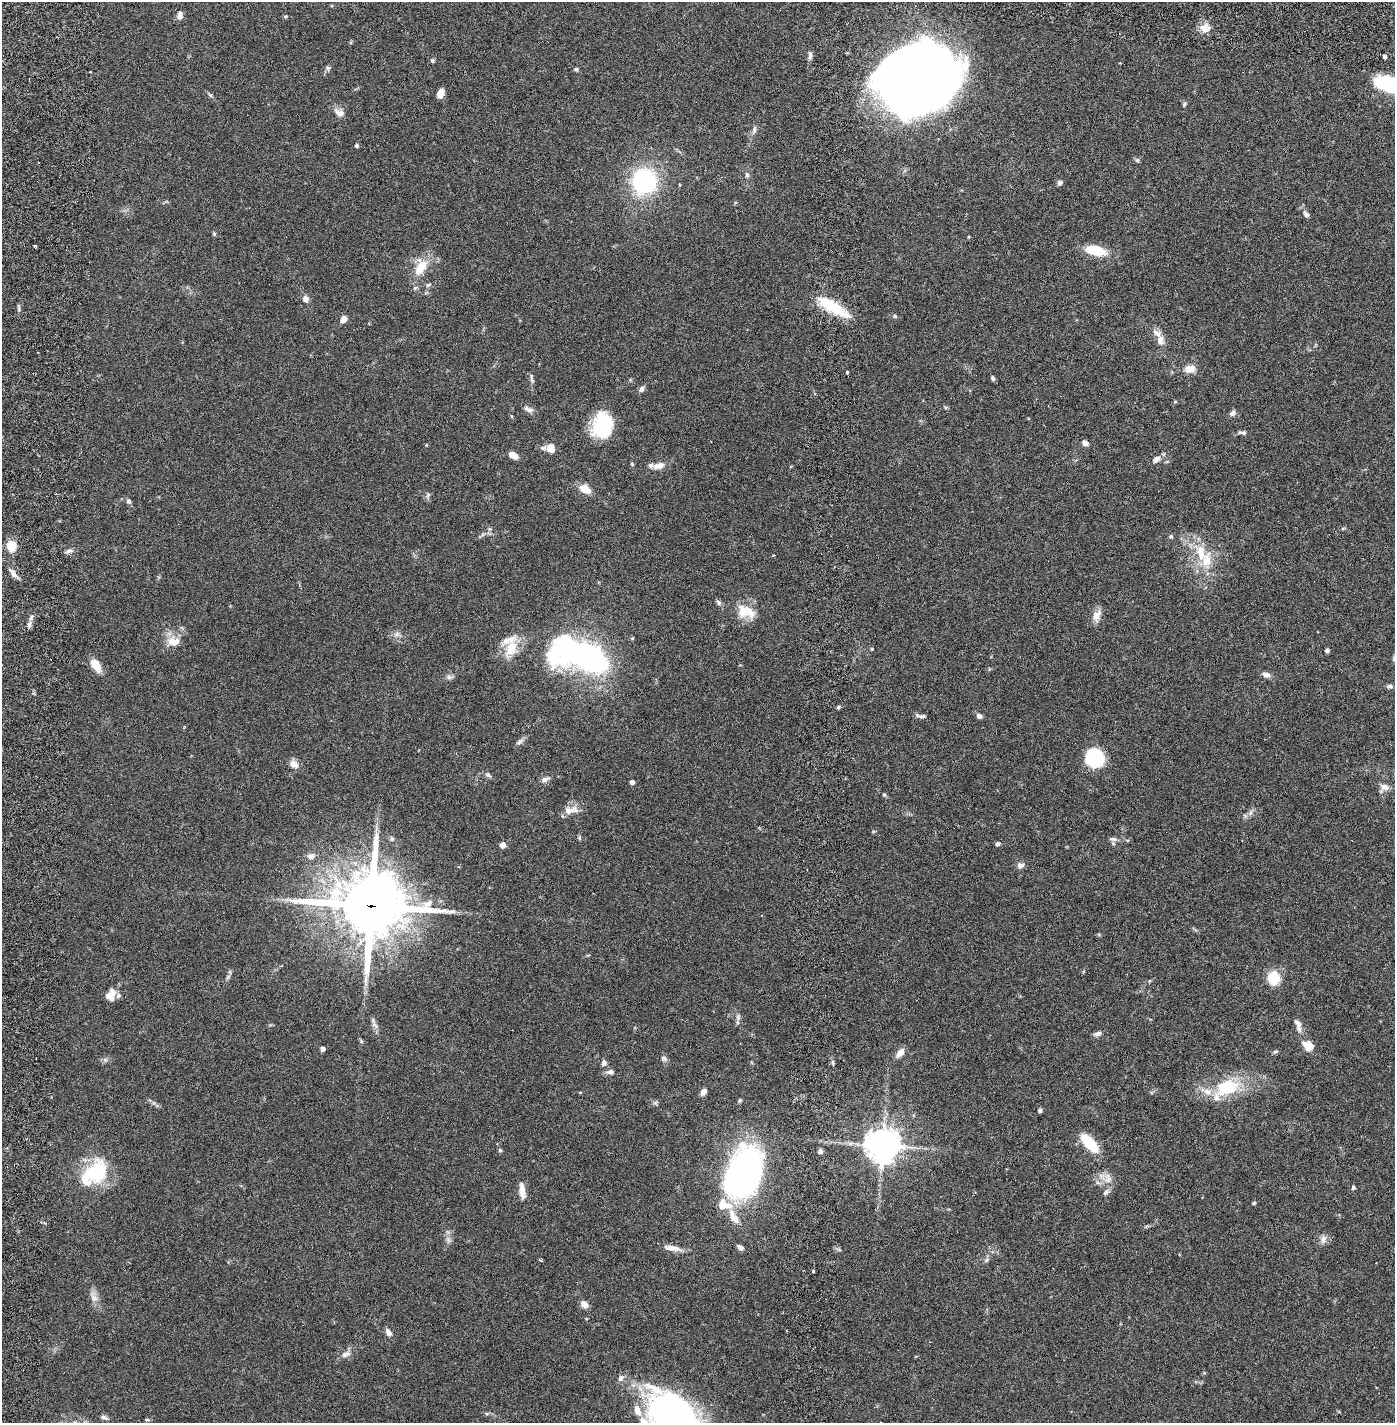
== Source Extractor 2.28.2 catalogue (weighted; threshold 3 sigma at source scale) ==
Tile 6 of 4 x 4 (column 2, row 2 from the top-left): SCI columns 1497-2889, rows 2931-4351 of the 5890 x 5857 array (HDU 1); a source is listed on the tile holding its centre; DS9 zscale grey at full resolution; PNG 1397 x 1425 px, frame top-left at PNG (2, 2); no overlay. Shown black and unused: <1% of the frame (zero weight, under 2 of 6 exposures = <1% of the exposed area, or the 3 px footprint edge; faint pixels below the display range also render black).
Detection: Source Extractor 2.28.2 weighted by HDU 2 'WHT'; one run over the whole footprint, this tile lists its part. Background 0.041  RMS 0.004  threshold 0.0163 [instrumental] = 3 sigma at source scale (4.09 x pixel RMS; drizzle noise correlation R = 1.36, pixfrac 0.8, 0.05/0.05 arcsec/px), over >= 5 px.
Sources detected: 160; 2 inside a brighter object's white glare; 2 cosmic-ray / hot-pixel residue — not listed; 13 inside a brighter listed object's ellipse — not listed separately; the other 143 listed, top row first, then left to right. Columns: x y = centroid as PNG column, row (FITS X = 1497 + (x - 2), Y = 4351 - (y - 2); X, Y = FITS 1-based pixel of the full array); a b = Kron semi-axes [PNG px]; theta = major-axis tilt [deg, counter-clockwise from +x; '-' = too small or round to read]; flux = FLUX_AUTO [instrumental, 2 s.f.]
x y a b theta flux
180 15 10 6 85 1.2
285 16 6 3 -18 0.27
1204 27 16 8 27 2
810 55 12 5 -88 0.74
1384 57 4 4 - 0.47
432 61 6 5 - 0.4
328 68 7 6 - 0.52
576 69 6 5 - 0.4
91 72 3 2 - 0.48
918 78 59 53 37 340
1388 84 26 13 -20 17
440 93 9 6 67 2
210 95 7 4 -44 0.4
1184 104 7 4 60 0.42
339 113 15 8 -30 1.5
754 130 11 5 77 0.68
357 145 4 4 - 0.44
1137 160 7 4 -19 0.34
747 175 7 5 -89 0.46
644 181 23 23 - 26
1060 183 6 6 - 0.69
1306 214 8 5 -58 0.85
214 234 6 4 -71 0.33
968 237 4 3 - 0.22
35 246 3 2 - 0.43
1095 250 19 8 -12 8.1
421 267 16 10 64 5.2
428 285 8 5 30 0.42
305 299 8 7 - 1.2
833 307 40 11 -31 9.7
895 316 6 5 - 0.36
343 319 8 6 54 1.4
1160 340 13 9 -90 1.9
1189 369 12 8 2 2.4
847 372 3 3 - 0.34
531 376 9 3 85 0.46
993 378 6 5 - 0.49
641 389 8 6 52 0.78
946 407 5 5 - 0.3
529 409 12 6 -23 1.1
1233 413 8 6 35 0.79
511 416 5 3 - 0.2
602 426 23 18 77 16
1242 432 11 5 -6 0.65
1085 443 6 5 - 1.1
551 448 9 8 - 2.9
513 455 8 5 -35 2.4
1156 459 10 7 35 1.3
632 464 5 4 - 0.27
659 466 16 8 12 1.8
585 489 12 7 -31 3.4
428 495 8 4 54 0.46
129 501 7 6 - 0.56
1343 528 6 4 20 0.28
489 529 6 5 - 0.44
1171 536 5 5 - 0.38
11 546 8 7 - 6
69 551 9 5 16 0.7
1201 553 32 15 -73 7.1
13 574 13 6 -49 1.2
718 602 8 6 -52 0.55
743 611 21 16 -64 4.2
1096 616 15 10 70 2.2
29 625 11 6 77 0.88
397 634 8 6 -45 0.75
173 641 18 13 -7 3
511 648 25 14 68 5.4
872 649 4 3 - 0.22
1327 650 5 5 - 0.48
587 657 46 18 -15 87
96 665 17 10 -54 2.8
1266 675 11 7 -17 1
449 677 10 5 -3 0.7
1390 686 9 5 -7 0.55
839 707 6 4 88 0.3
921 716 13 4 -7 0.77
979 716 6 5 - 0.85
520 741 11 5 42 0.73
1095 757 17 16 - 17
294 764 12 9 -36 1.6
488 775 9 6 -35 0.62
545 779 11 6 28 0.85
632 782 4 4 - 1.1
1384 787 12 10 28 1.5
884 795 5 4 - 0.3
568 811 12 9 7 1.8
1250 813 7 4 71 0.55
579 838 8 4 -82 0.33
1113 839 12 6 -4 0.88
998 844 5 5 - 0.64
503 845 7 6 - 0.9
311 856 10 8 4 1.1
1021 865 9 6 3 1
371 906 23 21 -5 1700
228 977 9 3 45 0.41
1274 978 11 10 - 7.2
108 996 13 11 -63 1.9
738 1017 8 6 -89 0.62
1298 1024 14 7 -54 1.3
375 1025 12 6 -44 0.89
1098 1034 11 5 14 0.8
1308 1045 13 9 -28 2.9
322 1049 4 4 - 1.2
1275 1052 6 4 19 0.34
900 1053 13 7 50 1.6
664 1058 9 7 -22 0.64
105 1060 7 4 -19 0.48
833 1062 6 4 -89 0.41
604 1063 6 5 - 0.97
610 1072 8 6 6 0.89
1226 1087 35 22 17 12
703 1092 8 6 55 1.1
740 1100 5 4 - 0.37
655 1103 7 4 19 0.44
1040 1110 5 5 - 0.44
1090 1143 23 9 -49 7.8
882 1145 10 10 - 420
500 1150 5 5 - 0.34
820 1151 5 5 - 0.65
96 1172 31 24 44 14
743 1173 34 22 68 130
1108 1180 11 9 71 1.7
1353 1187 5 5 - 0.44
522 1191 20 7 -81 2.1
1106 1192 10 6 50 0.76
1254 1203 4 4 - 0.34
724 1205 18 12 -9 4.8
734 1217 21 9 -60 3.1
1323 1239 11 8 82 1.2
448 1240 8 5 -89 0.67
740 1247 8 5 -27 0.81
672 1248 25 6 -10 2
541 1260 4 4 - 0.24
986 1260 8 5 37 0.52
813 1271 3 3 - 0.27
94 1298 12 8 -45 1.4
584 1304 9 7 -36 1.4
388 1332 10 6 -57 1.1
346 1354 15 7 22 1.3
621 1378 9 7 51 0.92
673 1416 51 38 -48 95
104 1418 11 5 -23 0.65
147 1420 5 4 - 0.32
Overlapping masked pixels (flux is a lower limit): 1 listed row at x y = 371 906
Isophote crosses this tile's border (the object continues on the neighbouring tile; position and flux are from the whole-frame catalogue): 3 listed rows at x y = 918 78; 1388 84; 673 1416